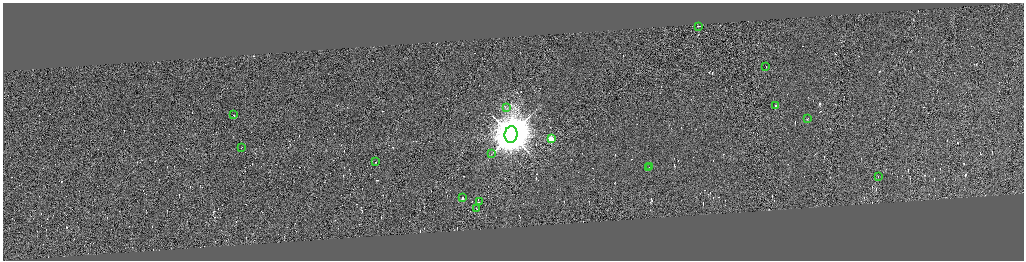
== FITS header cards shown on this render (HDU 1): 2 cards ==
NAXIS1  =                 4086
NAXIS2  =                 1032

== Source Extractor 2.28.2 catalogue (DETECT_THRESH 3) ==
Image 4086 x 1032 px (HDU 1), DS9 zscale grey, zoomed out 1/4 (1 PNG px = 4 x 4 image px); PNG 1026 x 262 px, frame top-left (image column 4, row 1031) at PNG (3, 3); each listed source drawn as its Kron ellipse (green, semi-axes under 4 px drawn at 4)
Background -0.265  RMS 4.3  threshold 12.8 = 3 sigma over >= 5 px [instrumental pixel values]
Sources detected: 465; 448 cannot appear on this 1/4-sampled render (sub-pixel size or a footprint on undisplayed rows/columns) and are neither listed nor drawn; the other 17 listed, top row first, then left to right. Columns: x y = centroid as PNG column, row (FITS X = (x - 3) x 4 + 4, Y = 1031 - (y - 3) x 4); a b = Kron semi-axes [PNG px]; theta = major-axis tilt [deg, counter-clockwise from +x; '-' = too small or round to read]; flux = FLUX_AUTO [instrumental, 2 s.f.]
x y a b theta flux
699 27 4 1 - 2.9e+04
766 67 2 1 - 2.3e+04
776 106 2 1 - 2.4e+04
507 108 2 1 - 9.2e+02
234 115 2 1 - 4.4e+04
808 119 2 1 - 1.1e+04
511 135 8 6 83 1.7e+07
551 139 2 2 - 1.5e+05
241 148 2 1 - 1.9e+04
492 154 2 1 - 4.7e+02
376 162 2 1 - 9.9e+03
650 167 2 1 - 1.6e+04
648 168 2 1 - 1.2e+04
878 177 2 1 - 2.4e+04
463 198 2 1 - 2.6e+04
479 202 2 1 - 2.0e+04
477 209 2 1 - 1.7e+04
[448 sub-pixel or undisplayed-footprint detections neither listed nor drawn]